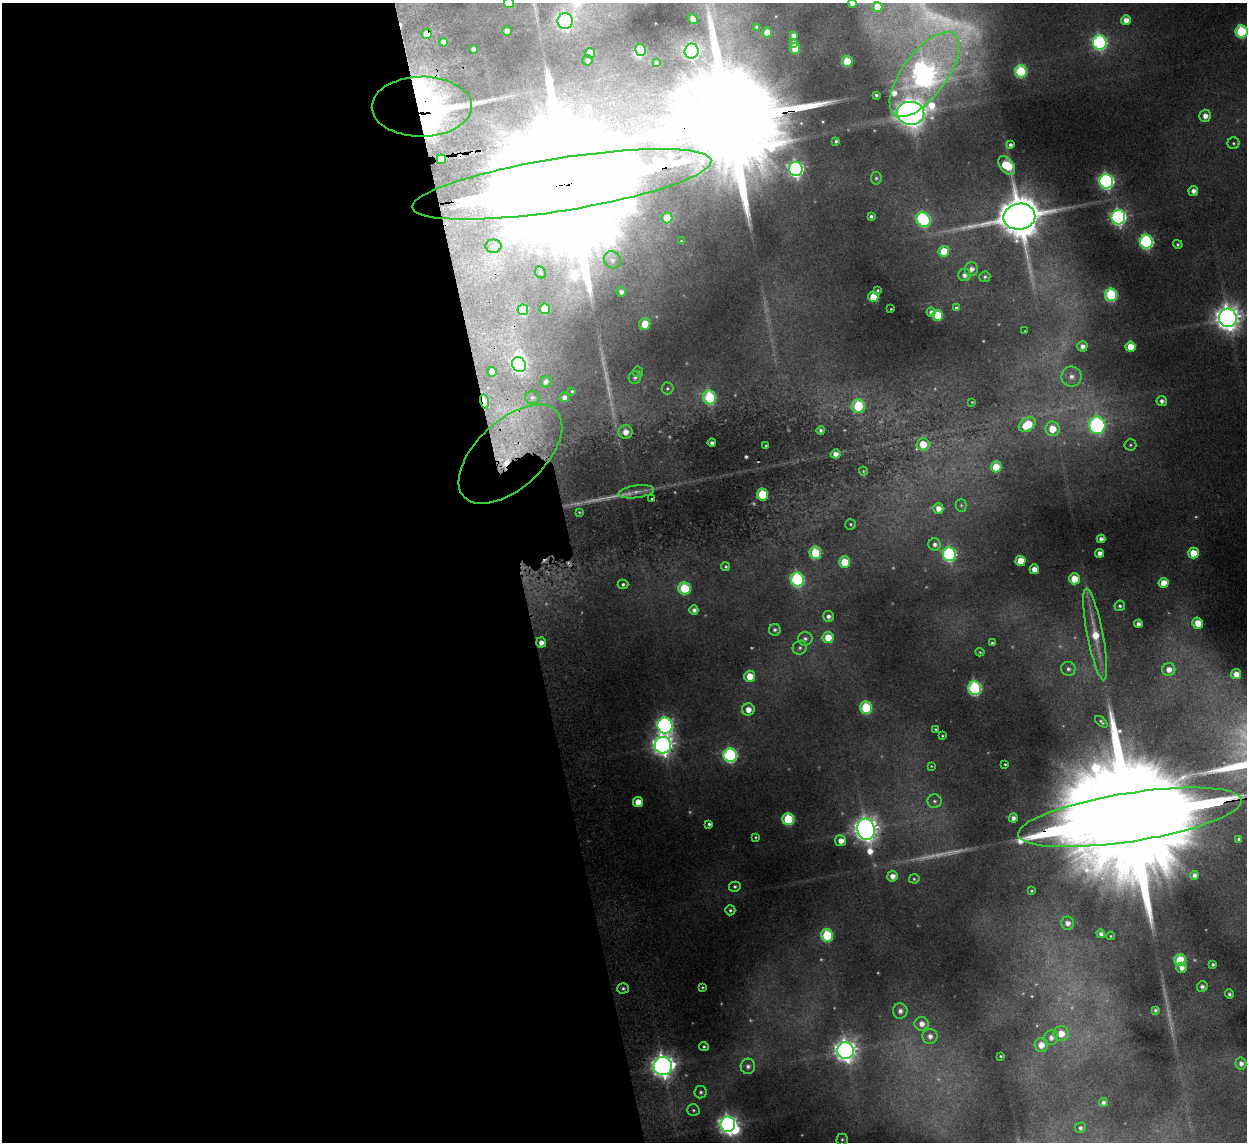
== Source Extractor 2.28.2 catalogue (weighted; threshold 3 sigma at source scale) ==
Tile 9 of 4 x 4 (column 1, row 3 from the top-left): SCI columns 53-1297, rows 1294-2433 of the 5083 x 4981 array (HDU 1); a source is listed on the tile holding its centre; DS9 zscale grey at full resolution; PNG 1249 x 1144 px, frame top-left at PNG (2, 3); each listed source drawn as its Kron ellipse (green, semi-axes under 4 px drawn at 4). Shown black and unused: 42% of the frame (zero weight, under 2 of 3 exposures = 3% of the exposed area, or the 3 px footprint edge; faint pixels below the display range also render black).
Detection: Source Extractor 2.28.2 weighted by HDU 2 'WHT'; one run over the whole footprint, this tile lists its part. Background 0.165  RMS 0.014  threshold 0.0629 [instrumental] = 3 sigma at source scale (4.5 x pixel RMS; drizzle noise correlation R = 1.50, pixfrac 1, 0.05/0.05 arcsec/px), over >= 5 px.
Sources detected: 241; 35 too faint to see at this stretch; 6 inside a brighter object's white glare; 4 cosmic-ray / hot-pixel residue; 1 long thin detection or spike segment (spike, bleed or trail) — neither listed nor drawn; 2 inside a brighter listed object's ellipse — not listed separately; the other 193 listed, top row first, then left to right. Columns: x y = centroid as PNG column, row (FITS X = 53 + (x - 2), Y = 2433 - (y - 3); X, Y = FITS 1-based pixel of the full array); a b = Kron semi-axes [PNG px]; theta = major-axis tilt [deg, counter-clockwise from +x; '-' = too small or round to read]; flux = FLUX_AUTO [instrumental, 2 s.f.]
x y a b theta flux
509 3 5 5 - 35
852 3 4 4 - 13
877 7 5 5 - 23
693 19 6 4 -52 12
1126 20 5 5 - 17
565 21 8 7 - 520
757 27 4 3 - 4.1
507 31 4 4 - 13
1241 31 6 6 - 170
767 32 5 5 - 20
427 34 5 5 - 21
793 35 4 4 - 6.7
443 42 4 4 - 8.6
1100 42 7 7 - 400
794 44 4 4 - 12
795 48 5 5 - 44
474 49 4 4 - 11
641 50 6 5 - 93
692 51 7 7 - 400
590 53 5 5 - 40
587 60 5 5 - 4.1
847 61 5 5 - 54
656 63 3 3 - 2.1
1021 71 6 6 - 160
924 74 50 22 54 1800
876 95 4 3 - 3.5
422 107 50 30 1 980
911 113 14 11 -3 3200
1205 116 6 6 - 13
836 141 4 4 - 3.5
1233 143 6 6 - 3.3
1010 145 4 4 - 5.1
441 159 5 4 - 17
1007 166 11 6 -53 87
796 169 7 7 - 630
876 178 6 5 - 3.3
1106 181 7 7 - 510
562 184 151 26 9 180000
1193 191 5 5 - 9.9
871 216 4 3 - 3.6
1019 217 16 13 9 9000
1118 217 7 7 - 640
667 218 5 5 - 43
923 220 8 6 -46 280
681 241 4 3 - 1.4
1146 242 7 6 - 370
1178 244 5 4 - 3.3
494 246 8 6 -1 6.8
944 251 5 5 - 56
612 260 9 8 - 7.9
971 269 7 6 - 10
540 272 6 5 - 2.8
965 275 6 6 - 8.5
985 277 5 5 - 3.5
878 290 3 3 - 2.3
621 292 5 5 - 7
1111 295 6 6 - 180
873 297 5 5 - 45
956 308 4 4 - 3.9
545 309 5 5 - 44
891 309 3 3 - 1.4
523 310 5 5 - 81
931 312 4 4 - 6.5
938 315 5 5 - 52
1228 318 9 9 - 2200
645 324 6 5 - 36
1025 331 3 3 - 1.2
1082 346 5 5 - 8.9
1130 347 5 5 - 34
519 364 7 7 - 510
492 372 5 5 - 25
638 372 5 5 - 3.4
635 377 6 6 - 5
1072 377 10 10 - 13
546 382 6 5 - 7.2
667 388 6 6 - 3.2
572 391 3 3 - 1.8
532 397 7 6 - 5.7
564 397 5 5 - 8.9
709 397 7 6 - 140
1162 401 5 5 - 6.8
484 402 7 4 -78 60
972 402 3 3 - 1.3
858 406 7 6 - 79
1027 425 9 6 33 65
1097 425 8 8 - 440
1052 429 7 7 - 38
821 430 4 4 - 4.2
625 432 7 7 - 15
712 443 4 4 - 5.3
923 444 6 6 - 36
1130 445 6 5 - 3
766 446 3 3 - 1.9
510 454 63 33 43 250
836 454 5 4 - 8.7
996 467 5 5 - 53
863 471 4 4 - 1.7
636 492 18 6 8 13
762 494 6 5 - 60
652 499 3 2 - 1.7
961 505 6 5 - 2.9
938 508 5 5 - 15
579 512 3 3 - 1.8
851 524 5 5 - 2.5
1101 539 4 4 - 7.7
935 544 6 6 - 6.4
815 553 6 6 - 100
1099 553 4 4 - 9.7
1193 553 5 5 - 40
949 554 7 6 - 330
1020 561 5 5 - 41
844 562 5 5 - 48
726 567 4 4 - 2.7
1034 569 5 4 - 18
797 579 7 6 - 270
1074 579 5 5 - 36
1163 583 5 5 - 27
623 584 5 5 - 3.8
684 588 6 6 - 120
1120 606 5 5 - 3.9
694 610 4 4 - 7.1
828 616 5 5 - 7.1
1198 623 6 5 - 34
1138 624 4 4 - 8.2
775 630 6 6 - 4.6
1095 635 47 8 -79 57
828 637 5 5 - 38
805 639 7 7 - 5.8
541 643 5 5 - 13
992 643 4 3 - 2.9
800 648 7 6 - 4.5
980 652 4 4 - 1.9
1068 669 7 7 - 5.5
1169 669 6 6 - 13
1236 674 5 5 - 20
750 676 5 5 - 33
975 688 7 6 - 280
866 708 6 6 - 130
748 709 6 6 - 17
1101 722 7 4 -42 3.2
665 725 8 7 - 600
935 729 3 3 - 1.8
942 736 3 3 - 1.9
663 745 8 8 - 1300
730 755 7 6 - 340
1005 764 3 3 - 1.7
931 766 4 4 - 1.5
934 801 7 7 - 4.4
638 802 5 5 - 28
1130 817 113 24 9 160000
1013 818 4 4 - 8.1
788 819 6 6 - 140
709 824 4 4 - 3.8
866 829 11 8 -80 1900
756 837 3 3 - 1.9
1239 839 4 3 - 3.9
841 841 5 5 - 15
1194 875 4 4 - 7.4
892 876 5 5 - 12
914 879 5 4 - 2.7
735 887 6 5 - 3.6
1032 891 3 3 - 1.8
730 910 5 5 - 3.7
1068 923 6 6 - 11
1101 934 4 4 - 7.1
827 935 6 6 - 110
1111 936 4 3 - 1.8
1180 960 6 5 - 95
1213 965 4 4 - 3.9
1181 968 5 5 - 9.4
1202 986 5 5 - 6.2
702 987 3 3 - 2.1
623 988 6 5 - 3.7
1229 994 4 4 - 3.8
1155 1010 4 3 - 3.6
900 1011 8 7 - 9.8
922 1024 7 7 - 14
1061 1034 7 7 - 26
930 1036 7 7 - 11
1051 1038 7 7 - 9.5
1041 1045 7 6 - 19
704 1047 5 4 - 3.1
846 1051 8 8 - 1500
1001 1056 3 2 - 1.6
1241 1063 6 5 - 7.1
663 1066 9 9 - 1400
748 1066 7 7 - 7.2
701 1092 6 6 - 4.3
1103 1102 4 4 - 5.6
693 1110 6 6 - 3.2
728 1124 7 7 - 960
1080 1128 5 5 - 5
842 1139 6 5 - 3.3
Overlapping masked pixels (flux is a lower limit): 7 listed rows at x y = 427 34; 422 107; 441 159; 562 184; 484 402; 510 454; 1130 817
Isophote crosses this tile's border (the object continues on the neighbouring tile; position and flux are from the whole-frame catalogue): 8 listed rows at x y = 509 3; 852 3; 565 21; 1241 31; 924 74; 562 184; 1228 318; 1130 817